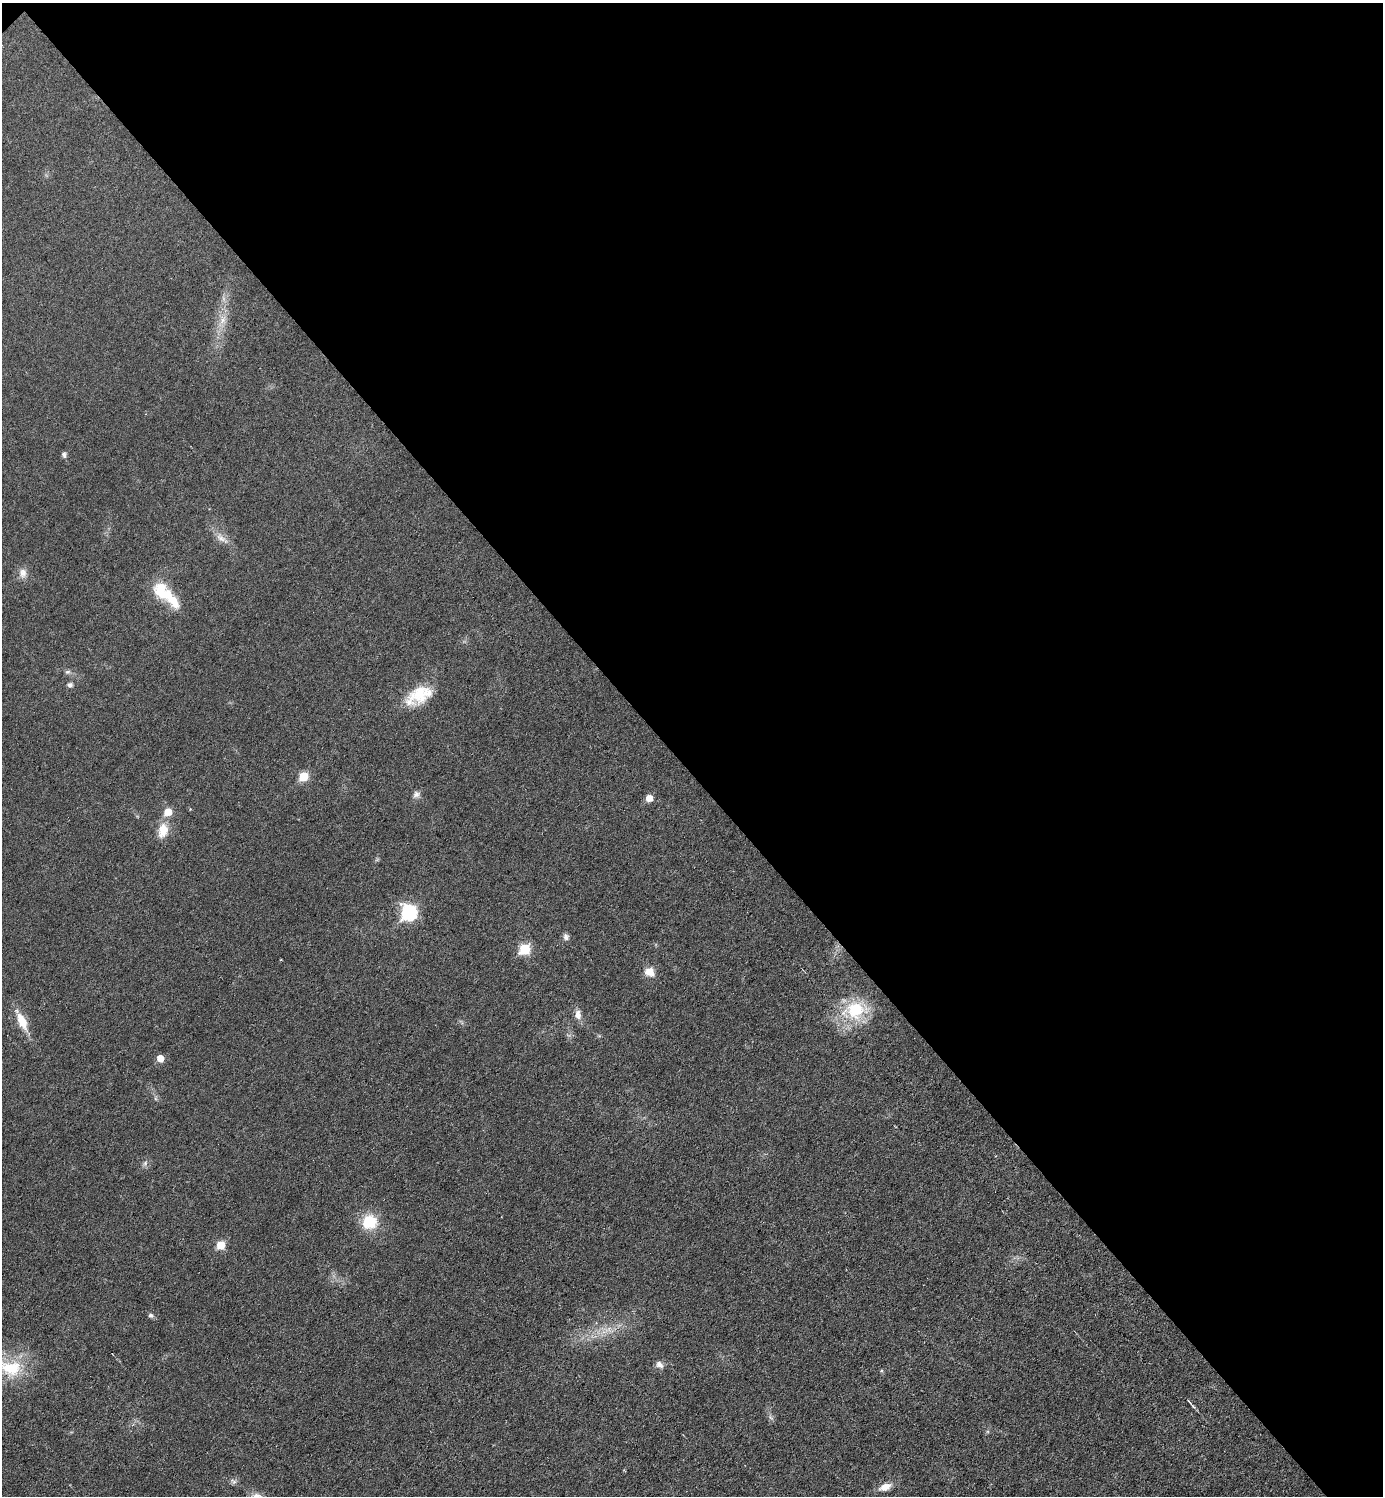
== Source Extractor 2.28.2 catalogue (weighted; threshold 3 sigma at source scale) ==
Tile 3 of 4 x 4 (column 3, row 1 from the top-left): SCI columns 3060-4440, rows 4481-5974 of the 5975 x 5976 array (HDU 1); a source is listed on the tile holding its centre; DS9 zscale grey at full resolution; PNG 1385 x 1498 px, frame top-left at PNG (2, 3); no overlay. Shown black and unused: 52% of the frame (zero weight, under 3 of 6 exposures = <1% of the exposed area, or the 3 px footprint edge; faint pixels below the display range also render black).
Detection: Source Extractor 2.28.2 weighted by HDU 2 'WHT'; one run over the whole footprint, this tile lists its part. Background 0.0329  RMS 0.0039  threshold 0.016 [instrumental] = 3 sigma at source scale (4.09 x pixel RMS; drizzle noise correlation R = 1.36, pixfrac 0.8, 0.05/0.05 arcsec/px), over >= 5 px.
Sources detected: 33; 1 inside a brighter object's white glare — not listed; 1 inside a brighter listed object's ellipse — not listed separately; the other 31 listed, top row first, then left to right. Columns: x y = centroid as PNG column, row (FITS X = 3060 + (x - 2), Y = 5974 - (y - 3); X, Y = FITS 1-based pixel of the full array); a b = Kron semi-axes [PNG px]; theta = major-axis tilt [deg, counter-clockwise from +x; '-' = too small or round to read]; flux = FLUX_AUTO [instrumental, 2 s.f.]
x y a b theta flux
223 320 13 8 58 3
64 454 7 6 - 1.1
221 538 17 8 -33 2.9
23 573 14 10 85 2.7
164 594 33 17 -44 13
67 672 8 6 2 0.91
70 685 7 6 - 1
421 694 34 20 26 13
303 777 6 6 - 13
416 794 10 8 39 1.5
649 798 5 5 - 4.7
163 830 21 13 77 5.8
409 913 8 8 - 58
566 937 9 7 -81 1.3
525 949 6 6 - 20
649 972 12 10 -24 3.9
855 1010 25 21 11 19
578 1015 14 8 -85 2.5
22 1021 24 10 -64 7.1
160 1058 6 5 - 4.3
145 1163 7 6 - 0.97
370 1222 14 14 - 13
221 1245 6 5 - 9.6
151 1315 7 6 - 0.84
608 1329 12 5 26 2.3
660 1365 11 8 -39 1.8
10 1368 35 22 -11 17
1190 1403 15 2 -52 0.9
770 1417 7 4 -70 0.79
234 1481 9 5 -27 1
885 1487 15 8 19 3.5
Isophote crosses this tile's border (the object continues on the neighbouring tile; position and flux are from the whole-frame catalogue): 1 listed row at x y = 10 1368